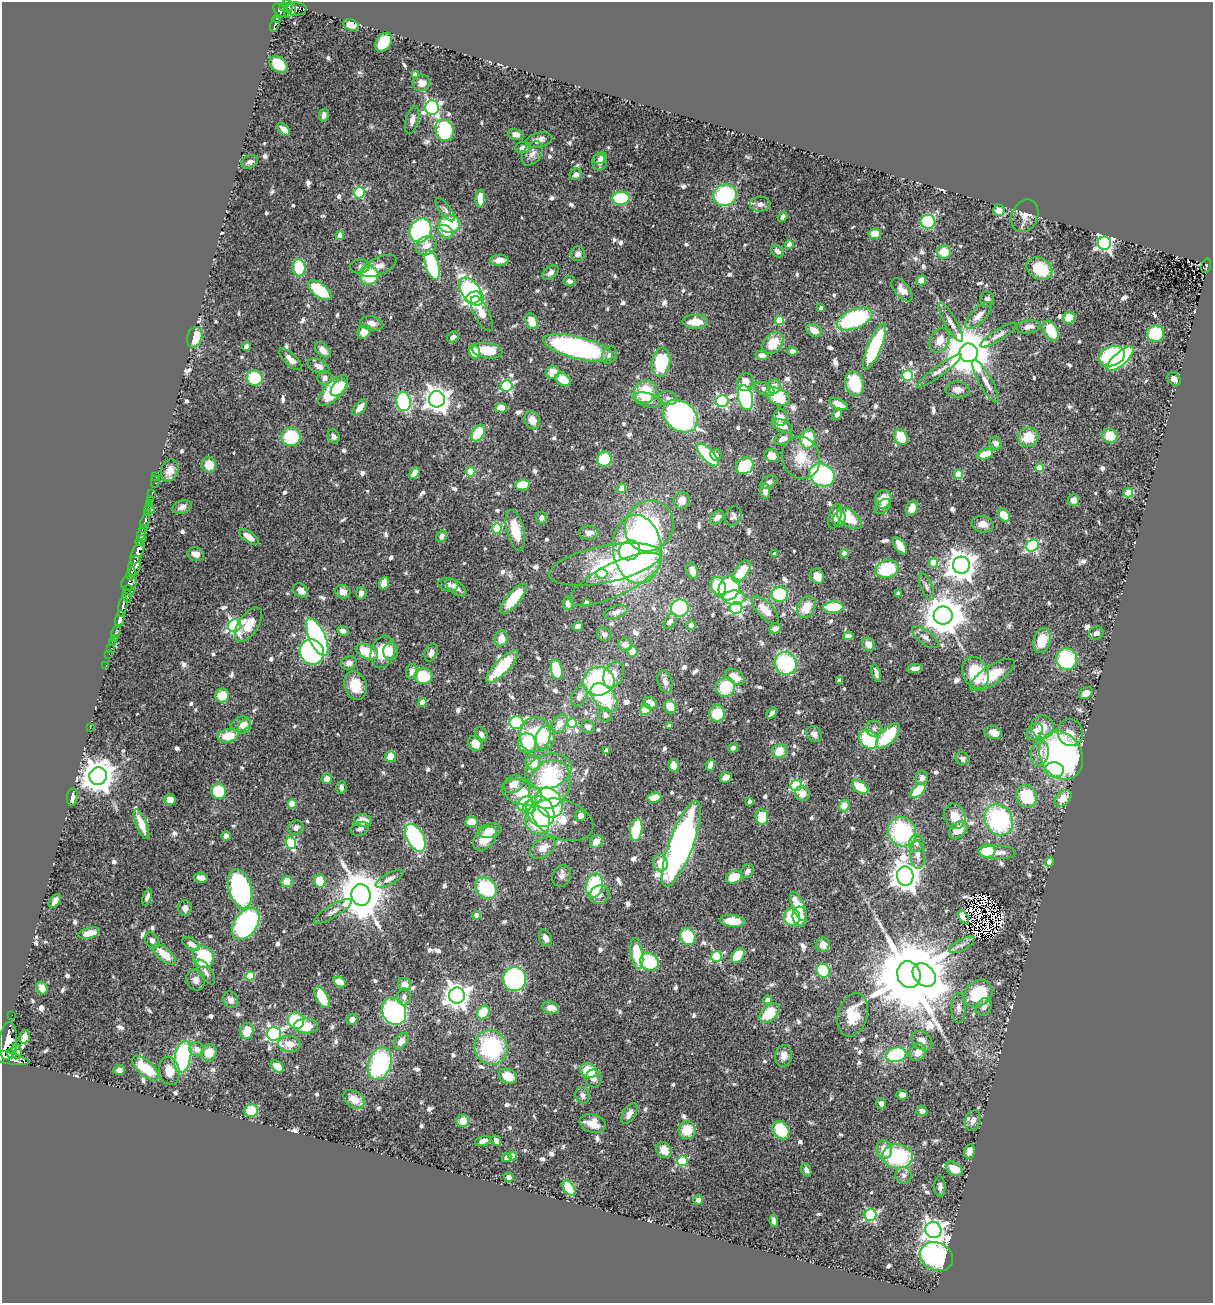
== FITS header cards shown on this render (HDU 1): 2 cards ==
NAXIS1  =                 1211
NAXIS2  =                 1301

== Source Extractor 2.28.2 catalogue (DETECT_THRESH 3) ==
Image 1211 x 1301 px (HDU 1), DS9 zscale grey, 1 PNG px = 1 image px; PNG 1215 x 1305 px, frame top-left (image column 1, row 1301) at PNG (2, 2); each listed source drawn as its Kron ellipse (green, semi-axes under 4 px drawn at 4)
Background 1.15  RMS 0.029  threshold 0.0873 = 3 sigma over >= 5 px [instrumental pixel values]
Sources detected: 812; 7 with non-positive FLUX_AUTO (blend fragments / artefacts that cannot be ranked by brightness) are neither listed nor drawn; of the other 805, the 500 brightest by FLUX_AUTO listed and drawn (305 fainter detections omitted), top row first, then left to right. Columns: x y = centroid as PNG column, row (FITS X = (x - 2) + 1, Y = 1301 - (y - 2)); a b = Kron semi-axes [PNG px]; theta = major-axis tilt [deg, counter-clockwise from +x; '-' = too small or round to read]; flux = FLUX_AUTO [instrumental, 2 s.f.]
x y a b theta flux
288 5 6 4 -56 640
284 7 5 4 - 480
292 9 6 3 -79 380
296 9 11 6 1 500
280 10 8 5 -50 650
288 13 3 3 - 67
277 19 4 3 - 210
275 24 8 3 69 220
351 25 8 5 -15 26
384 42 10 7 54 59
278 64 10 7 -39 62
415 75 4 4 - 15
422 83 8 8 - 17
432 107 7 7 - 450
324 115 6 5 - 9.3
412 120 14 6 76 13
284 129 8 4 -45 14
444 130 11 9 -73 150
516 134 8 5 -13 10
539 140 14 7 12 16
523 147 8 5 6 7.8
532 153 13 9 55 14
600 158 7 5 30 7.2
250 162 8 6 28 7.1
600 162 8 7 - 9
576 174 6 5 - 7.5
359 193 5 5 - 170
725 195 12 10 17 180
621 198 8 6 3 100
480 199 9 5 88 36
760 204 10 7 3 9.5
445 210 14 5 -52 7.1
999 210 5 5 - 23
1025 216 17 13 67 24
783 217 5 4 - 8.3
928 222 7 7 - 130
450 224 10 8 2 110
420 230 12 10 62 310
446 232 8 6 -31 34
875 234 6 5 - 35
340 235 4 4 - 33
1104 243 6 6 - 600
789 245 4 4 - 27
426 246 11 9 36 20
777 251 7 5 -41 8
944 252 7 7 - 34
578 254 7 7 - 8.8
499 260 9 5 1 17
432 265 15 6 -73 190
360 266 10 7 9 6.8
379 266 19 8 24 16
1206 266 7 4 73 130
299 268 8 6 -84 69
1039 269 13 10 -32 64
550 273 9 6 39 8.8
369 276 9 9 - 95
921 280 5 4 - 15
569 281 6 5 - 7.7
320 290 14 7 -37 110
902 290 14 7 -50 15
471 292 16 9 -52 250
474 298 8 6 21 740
987 299 8 7 - 7
821 308 4 4 - 9.4
482 314 19 7 -63 33
979 316 17 7 44 19
1069 318 6 5 - 59
855 319 19 9 22 240
780 320 4 4 - 78
532 321 8 6 -62 33
695 322 13 7 1 37
951 322 22 6 -60 14
372 323 11 7 -11 13
1028 327 11 6 11 13
814 330 8 6 -29 18
1051 331 11 6 -59 61
364 332 7 6 - 26
1155 334 8 8 - 75
999 335 21 5 32 11
195 337 10 7 73 59
453 337 6 5 - 11
940 340 13 9 64 26
773 343 12 8 50 45
246 346 4 4 - 7.4
875 347 25 6 67 200
578 348 36 11 -14 460
323 350 9 6 -47 18
487 350 15 7 -8 62
793 351 5 4 - 7
474 352 7 5 -66 55
969 353 9 9 - 10000
609 355 9 7 62 9.9
762 355 7 5 -6 8.4
1112 356 13 9 22 190
290 359 14 6 -44 13
1120 359 17 6 42 310
661 362 14 9 81 99
318 366 11 6 -23 10
939 371 27 5 36 15
553 372 7 6 - 31
908 375 5 5 - 200
255 378 8 7 - 88
324 378 7 6 - 8.3
563 379 8 6 -32 37
1174 379 7 5 -45 11
985 381 24 6 -60 16
745 382 9 8 - 20
855 384 12 9 -75 92
507 386 6 5 - 260
774 387 7 6 - 25
339 388 10 6 48 41
765 389 11 6 -23 11
958 390 12 8 -6 14
333 391 19 8 47 110
645 392 12 11 - 68
745 397 13 7 -76 250
778 397 13 8 -27 82
668 398 9 6 -19 7.8
437 399 8 8 - 2000
647 400 14 6 -17 23
722 401 6 6 - 330
404 402 9 7 -81 190
839 404 10 5 -24 21
360 407 10 5 50 14
501 408 5 5 - 38
837 414 6 4 64 8.6
680 416 19 14 -39 610
780 417 8 7 - 17
532 420 9 7 -64 19
782 426 11 5 -22 18
478 433 8 6 61 76
334 436 7 5 -65 7.8
1110 436 8 7 - 37
291 437 9 9 - 100
901 437 8 6 -57 48
1028 437 10 9 - 49
783 439 9 6 21 14
808 439 10 7 80 83
995 443 6 6 - 12
985 454 8 5 16 39
708 455 14 6 -46 130
716 455 5 5 - 7.8
772 456 7 6 - 23
801 458 21 18 -70 53
604 459 7 7 - 63
209 465 8 7 - 28
745 466 9 8 - 93
1040 468 4 4 - 52
170 470 11 8 69 18
471 472 5 4 - 79
414 473 6 4 58 22
958 474 4 4 - 78
822 475 13 11 -27 250
156 476 2 2 - 7
155 482 6 3 -88 22
769 482 9 6 27 6.8
523 485 7 5 9 47
622 488 5 4 - 26
765 491 7 5 -85 12
1128 493 4 4 - 81
152 494 2 2 - 16
150 499 2 2 - 12
883 499 9 8 - 27
682 500 8 8 - 16
1074 500 6 5 - 9.8
149 504 3 3 - 53
883 506 9 6 41 7.1
182 507 10 6 22 8.2
912 508 8 5 66 23
150 509 6 2 -43 23
148 513 3 3 - 280
1004 515 7 5 -46 39
733 516 10 8 62 7.3
835 516 13 6 73 22
717 517 8 5 46 10
541 518 6 5 - 10
839 518 8 6 75 13
849 518 14 8 -38 61
145 521 7 3 73 290
983 524 11 8 -10 21
649 526 26 23 61 290
143 529 4 3 - 620
497 529 5 4 - 110
515 530 21 8 -76 49
589 533 10 6 -2 11
142 534 6 4 79 1300
441 536 6 5 - 11
249 537 11 5 -36 18
141 540 6 3 43 850
900 546 10 5 -56 26
1033 546 7 5 36 270
637 549 34 24 -83 690
629 550 11 9 31 160
137 552 13 5 67 4200
844 553 4 4 - 26
196 554 8 6 -15 12
775 554 4 3 - 7
934 563 4 4 - 68
605 564 57 18 12 130
961 565 8 8 - 3000
135 566 10 6 77 1200
887 569 11 9 17 110
692 571 8 5 -71 17
742 571 12 6 55 56
131 573 6 2 72 470
602 574 5 5 - 50
817 576 8 6 -60 25
616 579 50 16 26 120
129 583 8 7 - 1400
384 583 6 4 71 31
448 585 10 6 -10 8.1
718 586 9 7 -67 100
926 586 14 6 -67 8.3
456 588 12 6 -38 13
729 588 12 10 70 160
129 590 6 3 -30 540
301 590 8 6 -39 15
343 592 8 6 -25 16
361 593 6 5 - 10
780 594 8 7 - 95
898 594 4 4 - 14
127 596 7 3 -79 420
734 598 11 7 -1 130
513 599 19 7 49 83
586 602 4 3 - 8.9
568 603 7 5 86 12
123 606 11 4 78 2100
807 607 11 8 58 40
833 607 10 5 3 91
680 608 9 8 - 160
736 608 6 6 - 310
765 610 17 7 -45 33
616 612 12 6 18 9.6
943 615 9 9 - 5800
120 619 8 4 78 1700
670 621 8 5 53 7
249 625 19 10 56 39
691 625 5 5 - 8
234 626 6 6 - 440
578 626 5 4 - 10
775 629 6 5 - 13
343 631 6 4 -26 8.1
116 632 6 3 67 85
1096 633 7 6 - 8.9
604 634 7 6 - 7.6
848 636 5 4 - 18
317 637 20 8 -66 550
925 637 16 7 -37 11
115 638 3 3 - 52
501 638 8 6 81 20
1042 640 13 8 74 44
112 642 2 2 - 11
625 644 7 6 - 11
868 644 7 6 - 15
111 648 2 2 - 18
390 651 9 7 89 25
632 651 5 5 - 28
312 652 13 11 -58 400
367 652 12 7 -24 67
383 652 16 12 72 50
431 653 9 6 71 9.5
109 654 2 2 - 16
1067 659 11 10 - 160
349 663 8 6 17 10
786 663 11 11 - 170
106 666 3 2 - 29
502 666 22 7 46 100
914 669 7 4 7 10
557 670 10 5 -77 96
412 671 7 6 - 16
876 673 9 3 -75 7.4
976 673 16 12 -66 93
613 675 13 9 67 25
992 675 26 9 33 53
423 676 9 8 - 83
735 677 10 6 -33 24
839 680 4 4 - 9.1
599 681 16 14 14 260
665 682 11 7 -72 11
355 685 14 11 -72 46
725 687 10 9 - 74
1086 693 7 5 29 17
222 696 7 6 - 39
579 696 11 7 62 14
604 697 17 10 -48 100
423 702 4 4 - 41
650 703 7 6 - 23
670 707 7 6 - 41
645 710 6 5 - 45
717 713 8 8 - 51
772 713 6 4 49 11
605 715 7 6 - 8
516 723 7 6 - 280
572 723 5 4 - 79
241 724 10 7 17 17
559 724 10 7 58 24
669 726 4 3 - 8.5
244 727 8 6 56 12
588 727 7 6 - 10
1043 727 11 11 - 30
90 728 2 2 - 13
874 729 8 7 - 8.3
1034 731 10 7 48 15
993 732 9 6 -20 18
1070 733 13 12 - 21
481 734 7 6 - 9.3
814 734 8 7 - 12
535 735 18 15 75 94
228 736 11 6 11 42
888 736 16 7 47 98
545 738 12 9 82 58
868 739 10 8 -47 130
475 743 8 7 - 22
527 743 10 9 - 74
733 748 5 4 - 7.7
606 750 4 3 - 9.2
779 751 8 7 - 39
1040 753 12 9 81 18
1061 755 25 20 -60 640
390 757 5 5 - 30
962 759 7 6 - 7.5
533 763 8 7 - 36
711 765 6 4 70 15
674 766 6 5 - 22
1054 770 9 7 -3 37
548 771 24 17 20 83
98 776 9 8 - 3800
327 778 5 5 - 16
726 778 6 5 - 18
922 778 7 6 - 10
514 784 10 8 33 20
550 784 25 20 65 200
796 785 6 5 - 240
341 787 6 5 - 7.5
860 787 9 5 -33 50
219 791 8 7 - 67
918 791 9 5 42 69
522 792 20 12 -18 69
802 793 8 7 - 17
1026 796 11 10 - 87
72 797 9 5 83 12
654 798 7 5 5 31
1063 798 10 6 46 23
170 800 5 5 - 16
749 801 4 3 - 7.1
549 803 16 12 -58 150
292 804 4 4 - 45
525 804 8 6 43 55
844 806 6 5 - 29
530 807 7 6 - 52
540 812 16 13 -60 290
580 815 5 5 - 13
955 816 13 10 -70 30
762 817 8 6 -83 55
363 820 9 6 -11 27
538 820 14 12 -76 96
563 820 31 19 -20 53
999 820 16 13 -59 240
471 822 6 5 - 29
141 824 16 5 -68 32
296 828 8 7 - 8.8
360 829 9 6 19 8.2
636 830 11 6 80 95
958 830 10 7 39 30
490 831 12 7 13 32
902 832 15 13 -56 190
226 836 5 4 - 11
415 838 15 8 -61 270
485 838 14 9 46 42
596 842 7 6 - 23
291 843 6 5 - 120
917 843 8 7 - 8.8
681 844 45 12 69 900
543 848 14 9 32 25
987 851 8 6 3 66
997 852 18 6 -2 18
918 855 14 7 -85 14
1050 862 5 4 - 39
660 863 9 7 -81 36
748 871 7 6 - 8
562 876 11 9 65 9.9
905 876 9 8 - 2900
734 877 8 6 23 60
201 878 7 5 -6 16
390 879 15 5 28 10
320 881 7 5 -75 47
287 882 6 5 - 45
594 885 12 8 77 140
486 888 12 9 -42 130
240 889 20 11 -74 340
361 895 11 9 -72 9400
599 895 10 9 - 12
147 897 8 4 72 8.1
55 901 8 4 57 13
798 906 15 6 -68 52
185 908 8 7 - 9.7
333 911 21 6 31 13
477 915 4 4 - 18
800 916 10 7 -84 27
792 917 8 8 - 96
964 917 7 4 -56 24
733 921 13 6 -5 44
246 924 18 11 55 350
89 933 11 5 13 29
688 936 9 7 -64 110
545 938 9 6 -64 14
152 940 8 6 -58 9.1
191 944 10 5 -32 14
823 945 7 6 - 18
962 945 14 5 28 9
164 954 14 6 -40 41
637 954 15 6 -80 81
738 955 8 5 52 59
717 956 5 5 - 160
203 957 11 10 - 150
649 962 9 8 - 100
823 971 7 6 - 120
206 972 14 6 -57 9.7
909 975 13 11 -73 30000
924 975 13 10 -48 2600
250 976 5 4 - 86
515 979 12 11 - 290
196 980 10 9 - 12
340 982 7 5 -28 28
405 984 7 6 - 19
42 988 6 5 - 15
978 994 15 12 34 100
457 996 8 8 - 2100
322 997 12 6 -62 62
404 997 8 6 83 8.5
231 1000 8 7 - 11
767 1000 4 4 - 15
984 1007 9 7 52 10
551 1008 8 6 -14 19
959 1008 15 7 -90 11
394 1011 14 11 -63 480
483 1012 7 6 - 58
770 1013 12 7 44 61
12 1015 2 2 - 8
853 1015 22 14 74 62
352 1019 5 5 - 12
296 1021 8 8 - 110
306 1026 12 7 0 43
247 1031 8 6 76 41
274 1034 7 7 - 560
25 1037 7 5 72 19
8 1041 19 9 84 5900
401 1041 9 6 55 16
922 1041 11 8 -39 16
289 1044 11 8 -7 20
491 1047 17 16 - 200
197 1049 7 7 - 13
17 1051 7 5 -83 1200
209 1052 8 7 - 30
918 1052 9 7 49 22
12 1053 6 5 - 1700
896 1055 10 7 15 180
784 1056 11 8 82 17
183 1057 16 8 79 280
8 1058 21 6 -12 5900
380 1063 17 11 72 220
277 1066 7 5 -40 27
146 1068 16 7 -42 76
119 1070 5 4 - 9.8
169 1071 14 10 -78 29
589 1071 9 7 -20 57
508 1076 9 7 -23 38
594 1079 9 8 - 12
583 1095 8 7 - 7.8
902 1095 5 5 - 15
354 1099 11 8 -36 26
881 1103 5 5 - 9.7
251 1111 7 6 - 65
922 1111 5 5 - 9.2
629 1114 11 6 58 15
463 1121 6 6 - 22
973 1121 10 7 69 13
593 1123 13 9 -17 29
687 1130 9 8 - 48
781 1130 10 7 -55 100
483 1141 8 4 18 9.1
496 1141 5 4 - 9.1
664 1150 8 7 - 22
884 1150 9 7 -75 29
969 1151 7 5 79 15
512 1156 4 4 - 19
897 1156 15 12 -3 170
507 1157 5 4 - 12
682 1161 5 5 - 140
954 1169 9 6 -32 24
806 1170 7 5 -66 6.9
904 1175 8 8 - 8.9
509 1177 5 5 - 12
940 1187 10 5 -88 7.6
569 1188 8 5 -56 76
698 1200 5 4 - 7.7
871 1215 6 5 - 280
774 1221 6 4 -78 12
933 1230 8 8 - 1500
937 1256 17 14 -28 350
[305 fainter detections neither listed nor drawn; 7 non-positive-flux detections neither listed nor drawn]